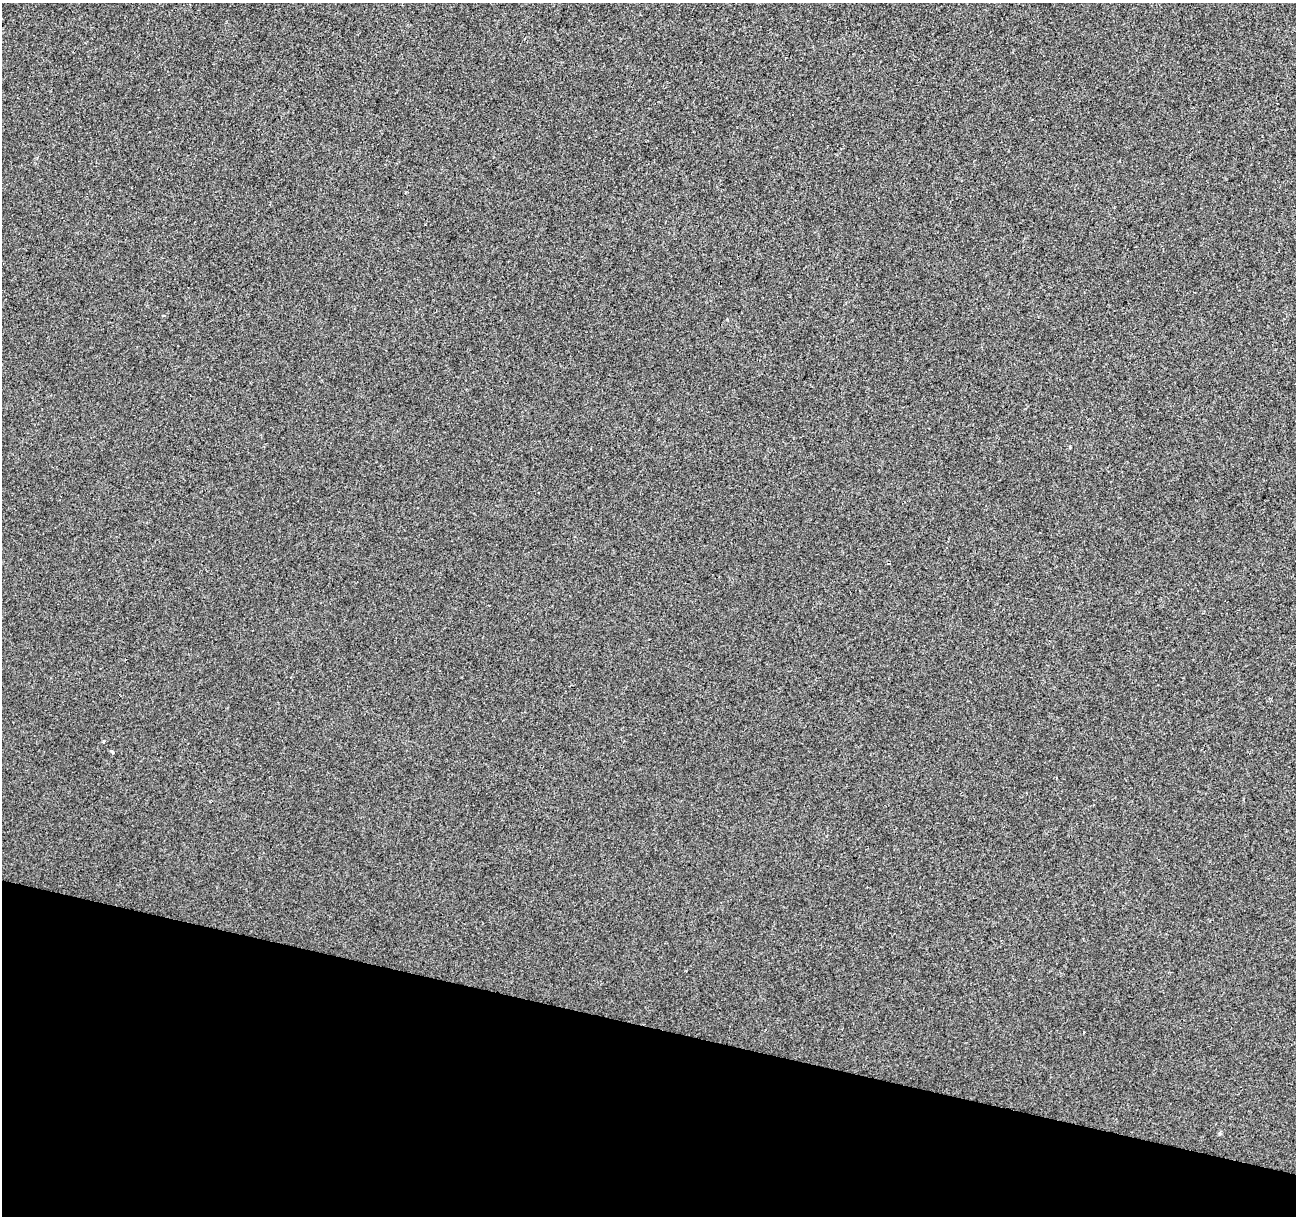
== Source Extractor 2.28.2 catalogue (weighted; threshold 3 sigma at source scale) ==
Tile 15 of 4 x 4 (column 3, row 4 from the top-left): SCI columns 2587-3880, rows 220-1433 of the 5181 x 5359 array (HDU 1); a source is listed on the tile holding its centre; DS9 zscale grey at full resolution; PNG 1298 x 1218 px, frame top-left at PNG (2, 3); no overlay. Shown black and unused: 16% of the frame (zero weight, under 2 of 3 exposures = <1% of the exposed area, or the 3 px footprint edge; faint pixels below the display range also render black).
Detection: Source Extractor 2.28.2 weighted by HDU 2 'WHT'; one run over the whole footprint, this tile lists its part. Background 1.13e-04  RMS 0.0042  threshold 0.0188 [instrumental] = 3 sigma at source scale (4.5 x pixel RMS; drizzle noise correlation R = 1.50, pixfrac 1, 0.0396/0.0396 arcsec/px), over >= 5 px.
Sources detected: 3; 1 cosmic-ray / hot-pixel residue — not listed; the other 2 listed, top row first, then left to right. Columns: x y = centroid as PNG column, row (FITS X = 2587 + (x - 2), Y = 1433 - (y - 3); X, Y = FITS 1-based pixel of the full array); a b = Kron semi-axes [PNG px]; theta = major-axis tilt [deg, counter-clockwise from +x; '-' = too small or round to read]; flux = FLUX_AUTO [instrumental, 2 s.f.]
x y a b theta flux
104 741 4 3 - 0.43
112 752 4 3 - 1.3